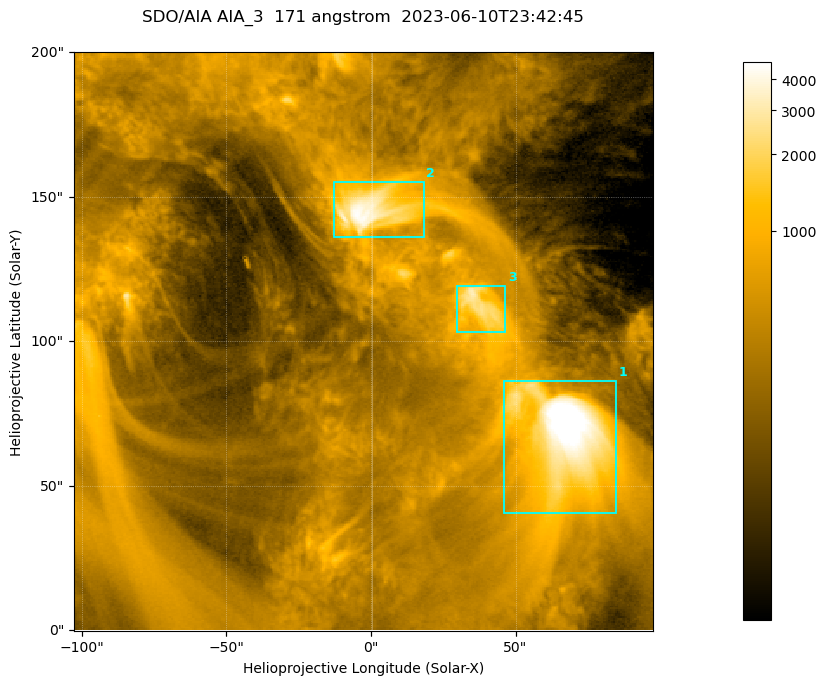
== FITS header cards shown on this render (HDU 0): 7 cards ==
TELESCOP= 'SDO/AIA '           / For AIA: SDO/AIA
INSTRUME= 'AIA_3   '           / For AIA: AIA_ATA1, AIA_ATA2, AIA_ATA3 or AIA_AT
WAVELNTH=                  171 / [angstrom] Wavelength
WAVEUNIT= 'angstrom'           / Wavelength unit: angstrom
DATE-OBS= '2023-06-10T23:42:45.351' / [ISO] Date when observation started; ISO 8
CTYPE1  = 'HPLN-TAN'           / CTYPE1; Typically HPLN
CTYPE2  = 'HPLT-TAN'           / CTYPE2; Typically HPLT

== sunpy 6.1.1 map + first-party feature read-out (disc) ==
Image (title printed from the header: SDO/AIA AIA_3  171 angstrom  2023-06-10T23:42:45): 334 x 334 px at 0.599 arcsec/px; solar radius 945 arcsec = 1577 px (partial field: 1.4% of the solar disc is inside the frame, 100% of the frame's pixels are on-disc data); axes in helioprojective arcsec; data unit not stated in the header (colour bar unlabelled)
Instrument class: DISC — disc imager (sunpy class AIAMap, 171 A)
Bright regions (active regions / flare kernels): reference = the on-disc median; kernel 3 px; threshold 5 sigma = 1086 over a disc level ~353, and >= 1.15x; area >= 111 px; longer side >= 4 px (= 2.4 arcsec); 3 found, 3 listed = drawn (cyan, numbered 1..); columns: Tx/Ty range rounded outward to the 2 arcsec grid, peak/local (2 s.f.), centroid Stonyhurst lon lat
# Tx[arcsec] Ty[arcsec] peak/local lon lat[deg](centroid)
1 46..86 40..86 19 +4 +4
2 -14..18 136..156 13 +0 +9
3 28..48 102..120 8.8 +2 +7